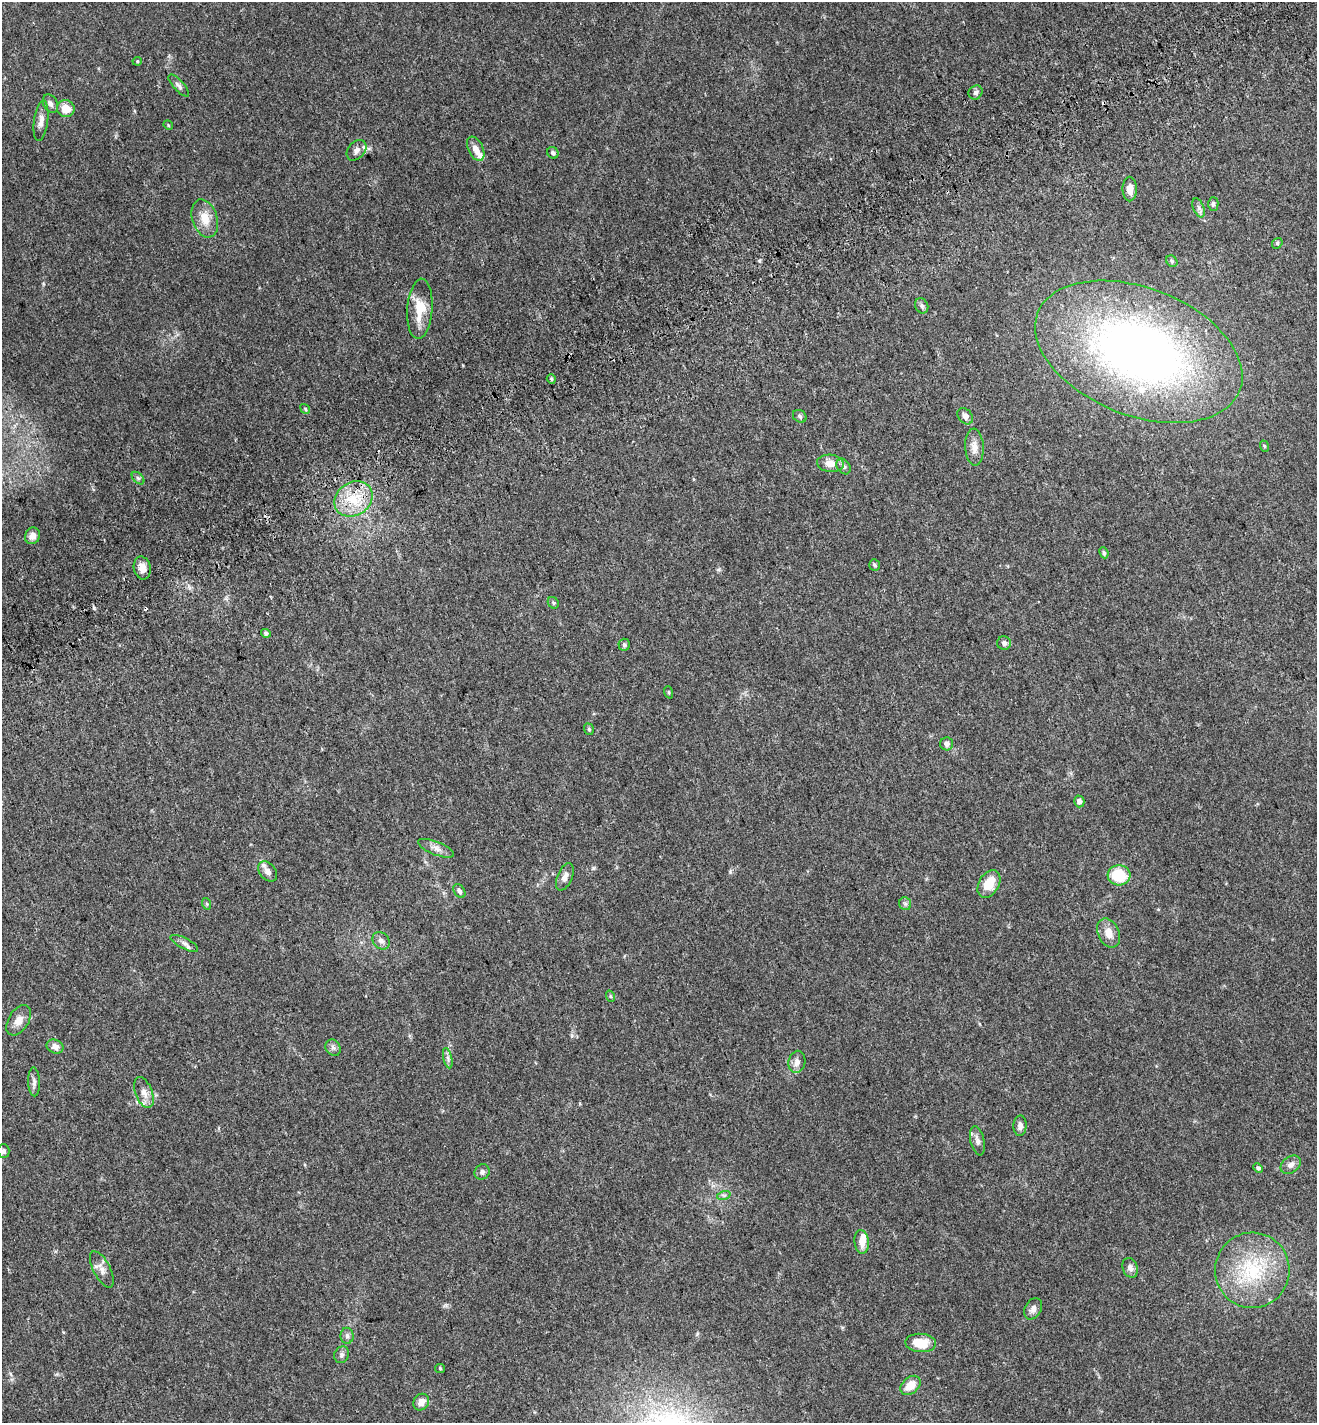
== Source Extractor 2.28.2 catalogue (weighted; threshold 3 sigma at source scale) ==
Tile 10 of 4 x 4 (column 2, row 3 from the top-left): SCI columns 1582-2896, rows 1512-2932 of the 5737 x 5870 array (HDU 1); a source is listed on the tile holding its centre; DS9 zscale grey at full resolution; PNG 1319 x 1425 px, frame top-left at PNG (2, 2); each listed source drawn as its Kron ellipse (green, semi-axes under 4 px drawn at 4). Shown black and unused: <1% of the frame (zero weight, under 3 of 5 exposures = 6% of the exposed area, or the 3 px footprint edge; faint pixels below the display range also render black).
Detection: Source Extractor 2.28.2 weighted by HDU 2 'WHT'; one run over the whole footprint, this tile lists its part. Background 0.0302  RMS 0.0027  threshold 0.0122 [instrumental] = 3 sigma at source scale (4.5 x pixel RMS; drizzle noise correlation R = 1.50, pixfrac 1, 0.0396/0.0396 arcsec/px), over >= 5 px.
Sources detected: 84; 1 inside a brighter object's white glare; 3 cosmic-ray / hot-pixel residue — neither listed nor drawn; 2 inside a brighter listed object's ellipse — not listed separately; the other 78 listed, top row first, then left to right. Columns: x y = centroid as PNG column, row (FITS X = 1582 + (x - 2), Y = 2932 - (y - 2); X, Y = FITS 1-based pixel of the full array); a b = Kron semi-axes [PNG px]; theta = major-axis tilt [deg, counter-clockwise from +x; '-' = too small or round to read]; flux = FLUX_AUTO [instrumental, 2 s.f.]
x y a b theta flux
137 61 4 4 - 0.26
179 86 14 5 -47 0.89
976 92 7 6 - 0.72
50 104 10 7 -60 0.96
66 108 9 8 - 3.1
41 121 21 7 83 1.7
168 125 5 4 - 0.26
476 149 13 7 -65 2
356 150 11 8 49 1.2
553 153 6 5 - 0.64
1130 189 12 7 90 1.9
1213 204 6 5 - 0.61
1199 208 10 5 -67 0.82
205 218 19 12 -72 3.8
1277 243 5 5 - 0.38
1172 261 6 5 - 0.39
922 306 8 6 -67 0.65
420 309 30 12 86 5.9
1139 352 108 64 -21 160
551 379 5 4 - 0.36
305 409 5 4 - 0.32
800 416 7 6 - 0.62
965 416 9 6 -50 1.2
1264 446 6 3 -71 0.28
974 447 18 9 -86 2.2
830 463 13 8 -5 2.4
844 466 8 6 -58 0.8
138 478 7 4 -45 0.51
354 499 20 16 33 7.7
32 536 8 7 - 1.6
1104 553 6 4 -65 0.53
874 565 6 5 - 0.52
142 568 11 8 -79 2.1
553 603 6 5 - 0.41
266 633 5 4 - 0.51
1004 643 7 7 - 0.87
624 645 6 6 - 0.56
669 692 6 4 -71 0.29
589 729 6 4 -69 0.42
947 744 6 6 - 1.1
1079 801 6 5 - 0.87
436 848 19 6 -22 1.5
268 871 11 8 -52 1.5
1119 875 11 10 - 8.8
565 877 14 7 67 1.7
989 884 15 10 59 4.8
459 891 7 5 -58 0.78
207 904 6 3 -72 0.28
905 904 6 6 - 0.59
1108 933 15 10 -65 2.7
381 941 9 7 -46 1.2
184 943 15 5 -27 0.99
610 996 6 3 -71 0.29
19 1020 16 10 58 2.2
55 1046 9 7 -22 1.4
333 1048 9 7 -54 0.84
448 1058 10 4 -77 0.74
797 1062 11 8 78 1.5
34 1082 14 6 -88 0.98
144 1093 16 8 -69 2.1
1020 1126 10 6 89 1.1
977 1141 15 7 -77 1.3
4 1151 7 6 - 0.68
1291 1165 11 8 36 1.3
1258 1168 5 4 - 0.5
482 1172 8 7 - 0.79
724 1195 7 4 18 0.45
862 1242 12 7 -84 2.2
1130 1268 10 7 -69 1.1
102 1269 20 8 -63 1.9
1252 1270 38 37 - 21
1033 1309 11 8 60 1.3
347 1336 8 6 -87 0.71
921 1343 15 9 -4 5.6
342 1355 8 7 - 0.81
440 1368 5 4 - 0.26
910 1385 11 8 41 3.4
421 1402 9 7 51 1.9